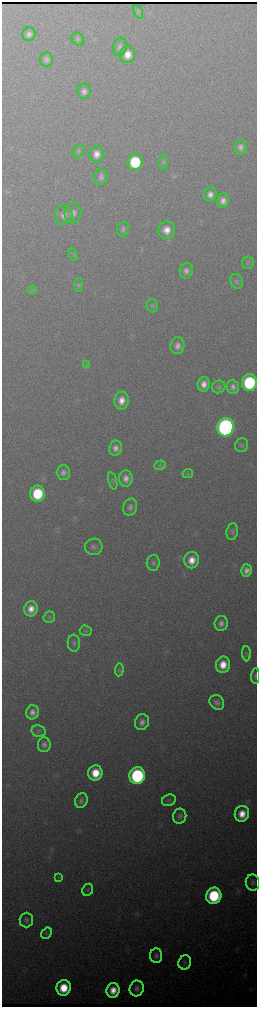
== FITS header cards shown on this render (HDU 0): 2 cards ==
NAXIS1  =                  510 / length of data axis 1
NAXIS2  =                 2010 / length of data axis 2

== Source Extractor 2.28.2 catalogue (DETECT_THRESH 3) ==
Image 510 x 2010 px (HDU 0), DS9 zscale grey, zoomed out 1/2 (1 PNG px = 2 x 2 image px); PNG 259 x 1009 px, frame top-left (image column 2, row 2010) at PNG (2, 2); each listed source drawn as its Kron ellipse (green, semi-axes under 4 px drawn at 4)
Background 2640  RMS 32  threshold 96.7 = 3 sigma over >= 5 px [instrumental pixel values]
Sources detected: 79; all 79 listed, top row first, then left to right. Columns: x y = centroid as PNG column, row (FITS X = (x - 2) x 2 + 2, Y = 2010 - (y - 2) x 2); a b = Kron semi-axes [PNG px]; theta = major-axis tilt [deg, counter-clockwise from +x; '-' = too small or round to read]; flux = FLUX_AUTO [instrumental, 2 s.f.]
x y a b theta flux
138 12 7 3 -65 1.3e+04
29 34 7 6 - 3.0e+04
78 39 7 5 -53 1.5e+04
120 47 9 7 75 2.6e+04
127 54 8 7 - 8.2e+04
46 59 7 6 - 2.5e+04
84 91 7 6 - 3.1e+04
240 147 7 6 - 3.3e+04
78 151 7 5 54 1.4e+04
97 154 8 7 - 5.7e+04
135 162 8 7 - 4.2e+05
164 162 7 4 85 1.2e+04
101 177 8 7 - 2.8e+04
210 194 7 6 - 4.2e+04
223 201 7 6 - 4.1e+04
73 213 9 8 - 4.1e+04
64 215 9 9 - 4.7e+04
123 229 7 6 - 1.9e+04
167 230 9 8 - 7.7e+04
73 254 6 3 -63 8.7e+03
248 263 6 6 - 1.4e+04
186 271 8 6 77 3.3e+04
237 281 8 6 -61 1.8e+04
79 285 7 4 84 1.2e+04
32 290 5 3 - 1.0e+04
152 306 7 5 -75 1.6e+04
177 346 8 7 - 4.2e+04
87 365 4 2 - 6.3e+03
249 383 8 7 - 7.8e+05
204 384 7 6 - 5.8e+04
219 387 7 6 - 1.6e+04
233 387 7 6 - 3.0e+04
122 401 9 7 80 7.3e+04
226 427 9 8 - 2.9e+06
242 445 7 6 - 1.4e+04
115 448 7 6 - 3.9e+04
160 465 5 4 - 1.3e+04
63 473 7 6 - 3.1e+04
188 474 5 4 - 1.0e+04
126 478 8 6 85 4.6e+04
113 481 9 3 -74 1.1e+04
37 494 8 7 - 3.8e+05
130 507 8 7 - 2.9e+04
232 532 8 6 82 1.7e+04
94 547 8 8 - 2.8e+04
192 560 8 7 - 8.9e+04
153 563 8 6 86 2.0e+04
246 570 6 5 - 4.0e+04
31 609 7 6 - 7.2e+04
49 617 6 5 - 1.2e+04
221 623 7 6 - 3.6e+04
86 631 6 5 - 1.2e+04
74 643 8 6 -85 2.0e+04
246 654 7 3 -88 1.2e+04
223 665 8 7 - 1.2e+05
119 670 6 4 86 1.3e+04
255 676 8 3 87 9.4e+03
217 702 8 6 -45 3.4e+04
32 712 7 6 - 4.2e+04
142 722 8 7 - 4.1e+04
39 731 7 5 -12 1.7e+04
44 745 7 6 - 3.0e+04
95 773 7 7 - 1.7e+05
137 776 8 7 - 1.2e+06
81 800 7 6 - 2.3e+04
169 800 7 5 24 1.3e+04
242 814 8 7 - 1.1e+05
180 816 7 6 - 2.5e+04
59 877 4 2 - 7.6e+03
253 883 8 7 - 2.3e+04
88 890 6 5 - 1.2e+04
214 896 8 7 - 6.1e+05
26 920 7 6 - 2.2e+04
46 933 6 4 57 1.1e+04
156 956 7 6 - 2.4e+04
185 962 7 6 - 1.5e+04
64 988 8 7 - 2.1e+05
137 988 8 7 - 3.3e+04
113 990 7 6 - 1.0e+05
At the frame edge (FLAGS 8, measured only in part): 2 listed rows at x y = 249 383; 255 676